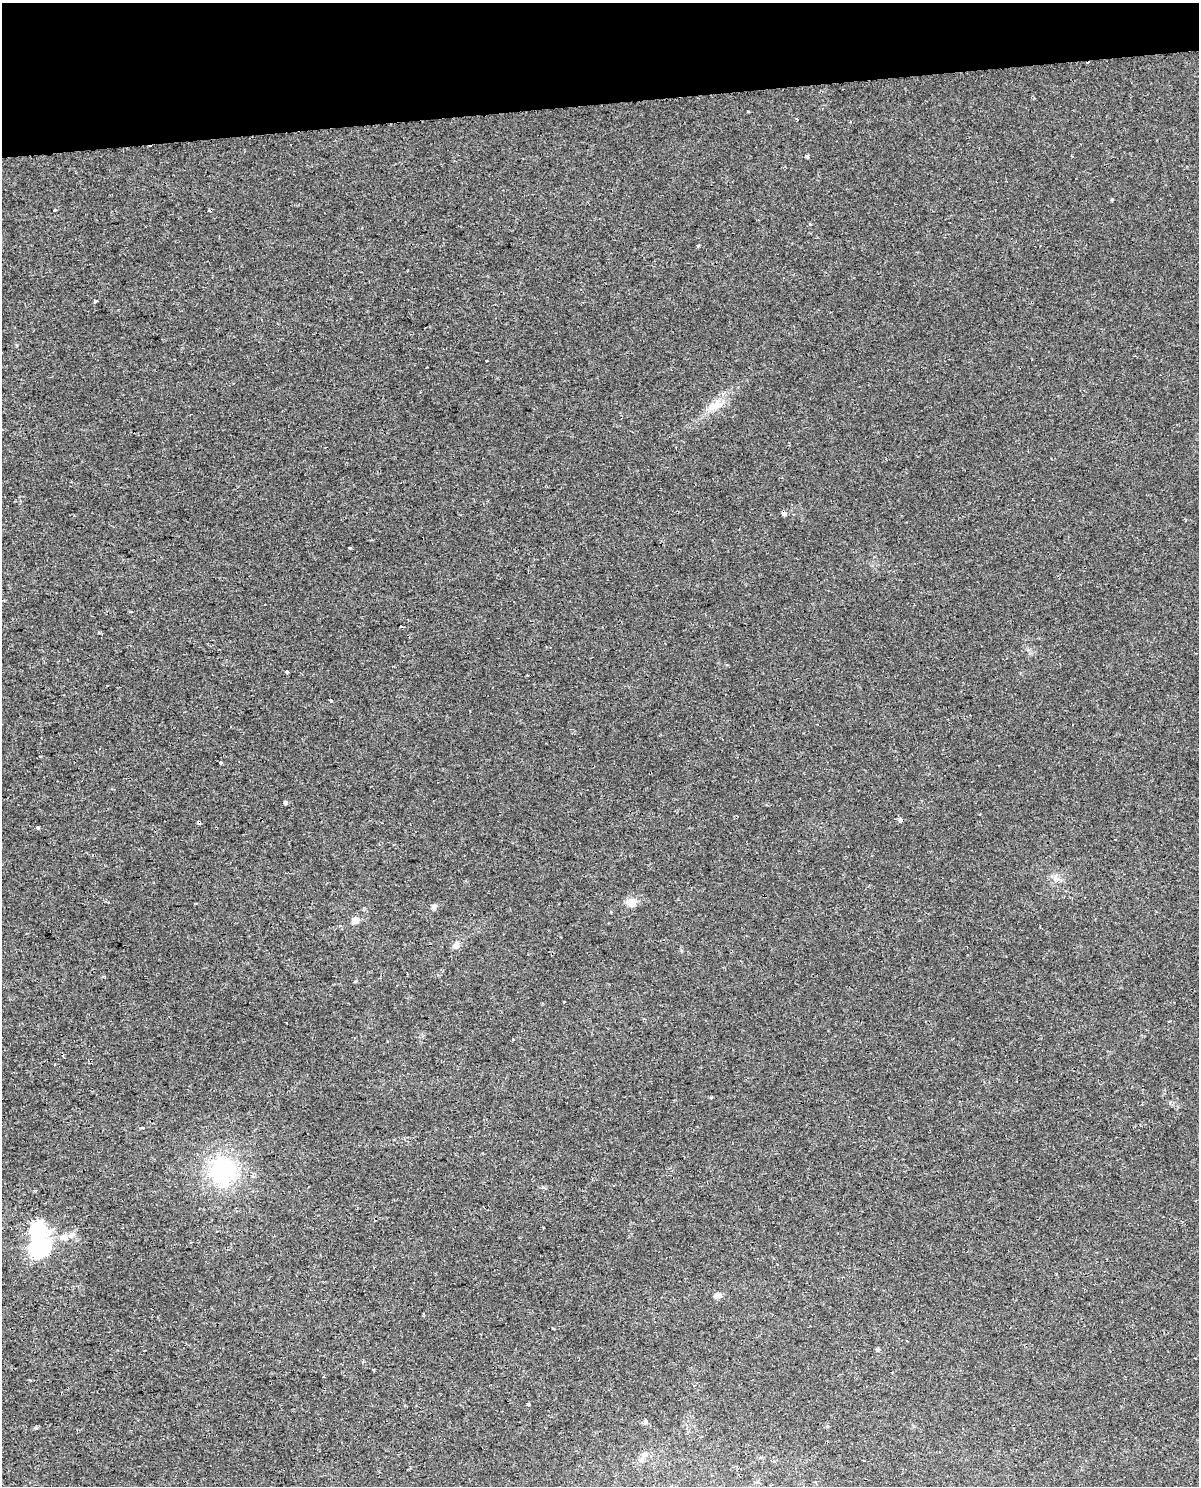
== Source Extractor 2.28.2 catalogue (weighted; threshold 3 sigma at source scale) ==
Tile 3 of 4 x 3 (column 3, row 1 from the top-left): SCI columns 2450-3646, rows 3003-4486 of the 4897 x 4562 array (HDU 1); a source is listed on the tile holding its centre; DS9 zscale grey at full resolution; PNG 1201 x 1488 px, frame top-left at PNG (2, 3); no overlay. Shown black and unused: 7% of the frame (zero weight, under 2 of 3 exposures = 3% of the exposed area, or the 3 px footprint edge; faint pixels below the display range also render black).
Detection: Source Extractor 2.28.2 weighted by HDU 2 'WHT'; one run over the whole footprint, this tile lists its part. Background 0.00594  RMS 0.003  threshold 0.0137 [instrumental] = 3 sigma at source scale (4.5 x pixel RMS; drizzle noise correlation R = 1.50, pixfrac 1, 0.0396/0.0396 arcsec/px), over >= 5 px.
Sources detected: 43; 1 inside a brighter object's white glare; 3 cosmic-ray / hot-pixel residue — not listed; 2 inside a brighter listed object's ellipse — not listed separately; the other 37 listed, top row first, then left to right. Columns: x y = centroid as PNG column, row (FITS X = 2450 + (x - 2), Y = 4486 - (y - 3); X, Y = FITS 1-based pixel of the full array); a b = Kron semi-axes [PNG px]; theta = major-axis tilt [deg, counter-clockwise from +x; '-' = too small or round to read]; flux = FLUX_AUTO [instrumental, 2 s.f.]
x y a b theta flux
797 119 3 3 - 0.73
808 156 3 3 - 0.84
1112 199 4 4 - 0.29
54 210 3 3 - 0.5
698 246 4 4 - 0.34
95 301 4 3 - 2.6
714 406 22 11 28 4.2
350 548 4 2 - 0.26
131 611 4 2 - 0.31
402 627 3 3 - 0.71
286 672 4 3 - 0.38
330 700 3 3 - 0.26
220 762 3 3 - 1.1
285 803 4 4 - 1.6
900 820 5 4 - 1
199 823 4 3 - 1.3
38 828 3 3 - 0.49
1056 879 11 4 3 1.1
631 902 14 11 3 2.6
434 907 9 5 83 0.7
355 920 9 8 - 1.7
456 945 9 8 - 1.3
564 1001 3 3 - 0.73
142 1128 5 2 - 0.45
223 1170 36 35 - 28
64 1238 10 9 - 2.2
39 1248 24 17 81 30
717 1295 10 7 4 1.1
424 1314 3 2 - 0.35
553 1329 4 2 - 0.21
907 1341 3 2 - 0.22
878 1349 5 4 - 0.35
323 1377 3 2 - 0.29
528 1405 4 3 - 0.58
646 1421 6 4 -47 0.55
36 1428 4 4 - 0.49
644 1455 9 7 10 1.1
Overlapping masked pixels (flux is a lower limit): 2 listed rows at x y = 199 823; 39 1248
Unlisted compact peaks at least as high as the median listed source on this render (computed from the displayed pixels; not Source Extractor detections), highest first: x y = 711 1097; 748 111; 810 224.